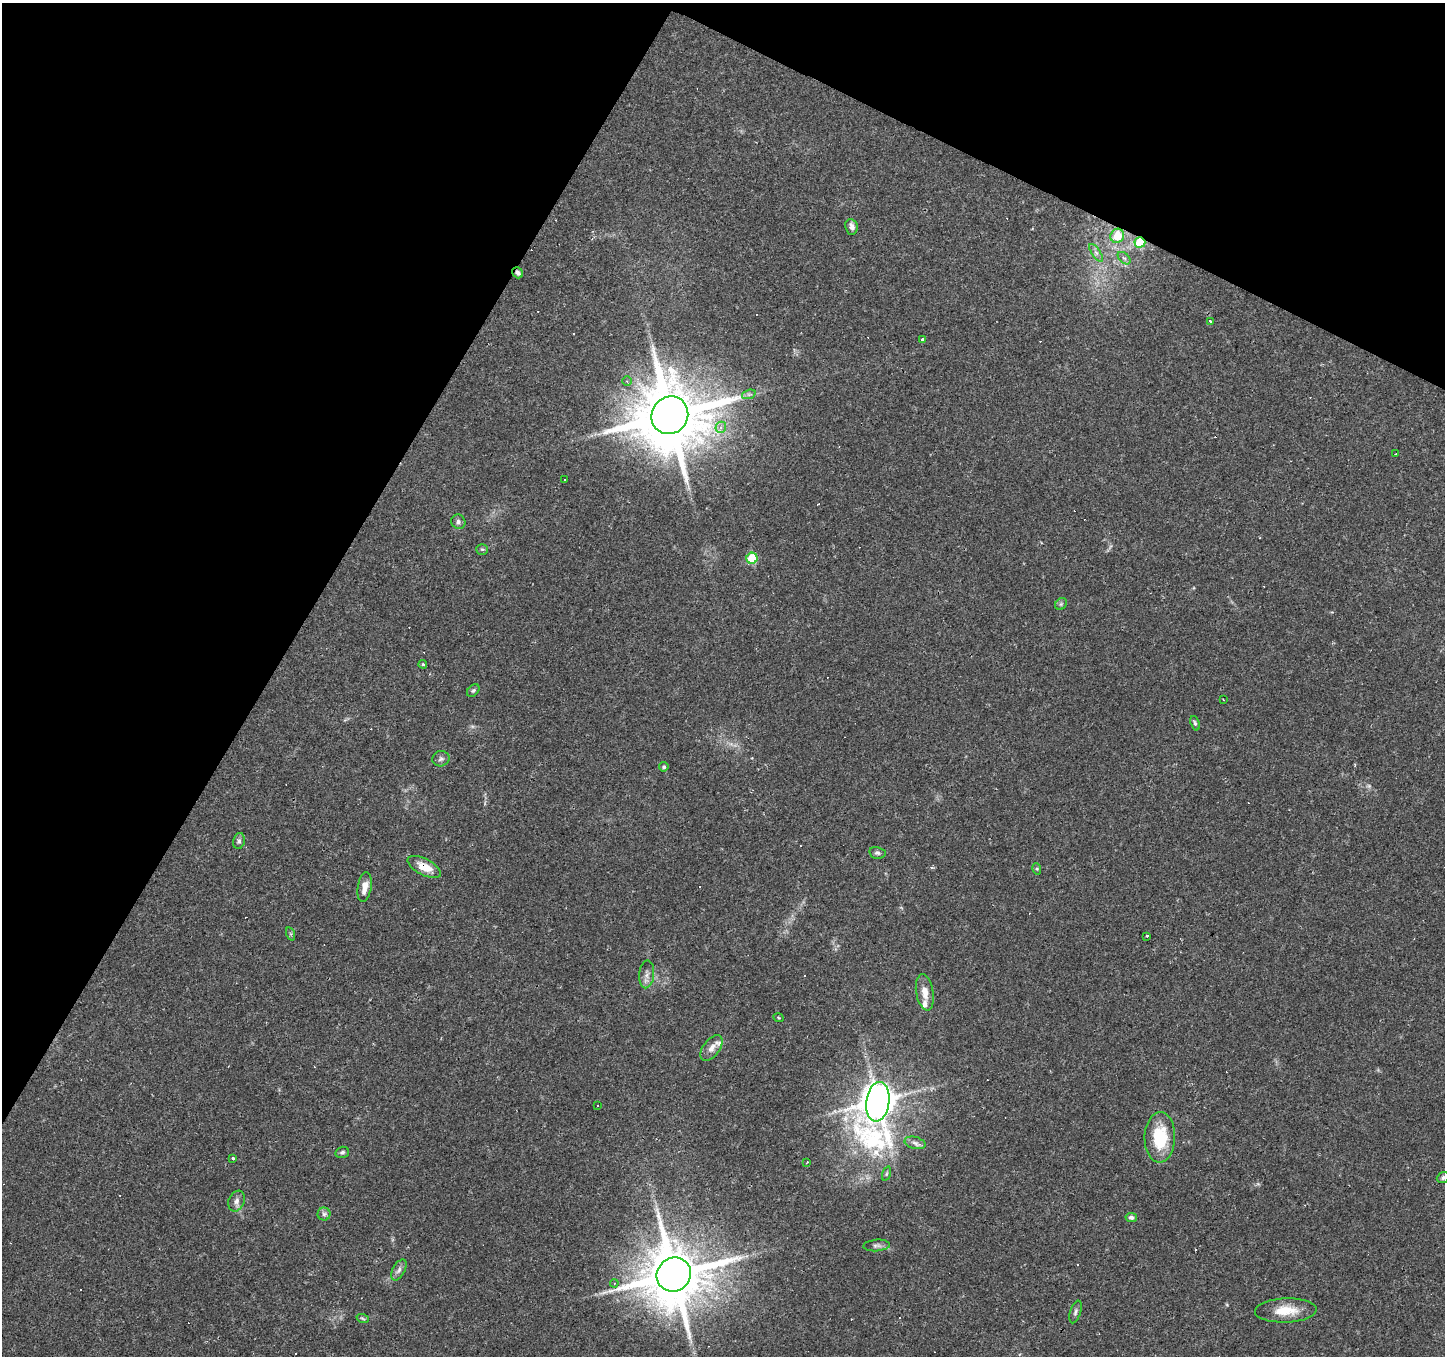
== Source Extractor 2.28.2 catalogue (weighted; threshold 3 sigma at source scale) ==
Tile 2 of 4 x 4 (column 2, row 1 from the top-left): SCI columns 1445-2887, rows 4256-5609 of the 5776 x 5869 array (HDU 1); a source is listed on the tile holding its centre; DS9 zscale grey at full resolution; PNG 1447 x 1358 px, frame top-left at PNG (2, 3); each listed source drawn as its Kron ellipse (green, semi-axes under 4 px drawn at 4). Shown black and unused: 27% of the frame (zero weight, under 2 of 3 exposures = <1% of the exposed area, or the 3 px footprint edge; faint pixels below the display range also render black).
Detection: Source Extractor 2.28.2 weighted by HDU 2 'WHT'; one run over the whole footprint, this tile lists its part. Background 0.0537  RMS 0.0043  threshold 0.0192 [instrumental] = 3 sigma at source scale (4.5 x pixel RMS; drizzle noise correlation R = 1.50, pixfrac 1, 0.0396/0.0396 arcsec/px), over >= 5 px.
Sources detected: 89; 33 cosmic-ray / hot-pixel residue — neither listed nor drawn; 2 inside a brighter listed object's ellipse — not listed separately; the other 54 listed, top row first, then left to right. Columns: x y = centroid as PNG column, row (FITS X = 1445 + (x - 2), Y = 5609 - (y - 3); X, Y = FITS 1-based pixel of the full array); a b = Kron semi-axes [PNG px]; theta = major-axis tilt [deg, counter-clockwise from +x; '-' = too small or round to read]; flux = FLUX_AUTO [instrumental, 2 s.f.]
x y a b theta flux
851 227 8 6 -81 2.3
1117 236 7 6 - 11
1140 242 5 5 - 20
1096 253 10 4 -56 1.5
1124 258 8 4 -43 1.1
518 273 6 5 - 1.3
1210 321 3 3 - 1.6
923 339 4 3 - 1.4
627 381 5 5 - 0.75
749 394 7 4 18 1
670 415 19 18 - 4700
721 427 5 5 - 1.8
1396 453 3 2 - 0.32
564 479 3 2 - 0.51
458 522 7 7 - 1.4
482 549 6 5 - 0.68
752 558 5 5 - 19
1061 604 6 5 - 0.76
423 664 4 4 - 0.51
473 690 7 5 47 0.78
1223 700 2 2 - 0.31
1195 723 7 4 -72 0.78
441 759 8 7 - 1.4
664 767 5 4 - 0.88
239 841 8 5 76 1.1
877 853 8 5 -12 1
424 867 18 8 -27 6.8
1037 869 6 4 -73 0.56
365 887 15 7 81 4.1
291 934 7 4 -71 0.69
1147 936 3 3 - 2
647 974 14 7 85 2.4
925 992 18 8 -80 4.5
779 1018 5 2 - 0.35
712 1048 15 8 53 3.2
878 1102 20 11 82 1100
597 1106 3 3 - 1.6
1160 1137 25 15 89 20
915 1143 11 6 -15 1.7
342 1152 7 5 16 1.1
233 1158 3 3 - 0.82
807 1162 3 2 - 0.29
886 1174 7 3 71 0.57
1443 1178 6 5 - 1
236 1201 11 8 67 2
324 1214 6 6 - 1.2
1131 1217 6 4 -11 1
877 1245 13 6 4 1.5
399 1270 11 6 61 1.7
674 1275 18 16 44 3300
614 1283 4 4 - 0.54
1286 1310 31 12 2 9.6
1075 1312 12 5 73 1.2
363 1319 6 4 -20 0.67
Overlapping masked pixels (flux is a lower limit): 4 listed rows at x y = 1117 236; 1140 242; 518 273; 424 867
Isophote crosses this tile's border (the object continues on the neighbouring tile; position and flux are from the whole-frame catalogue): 1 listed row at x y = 1443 1178